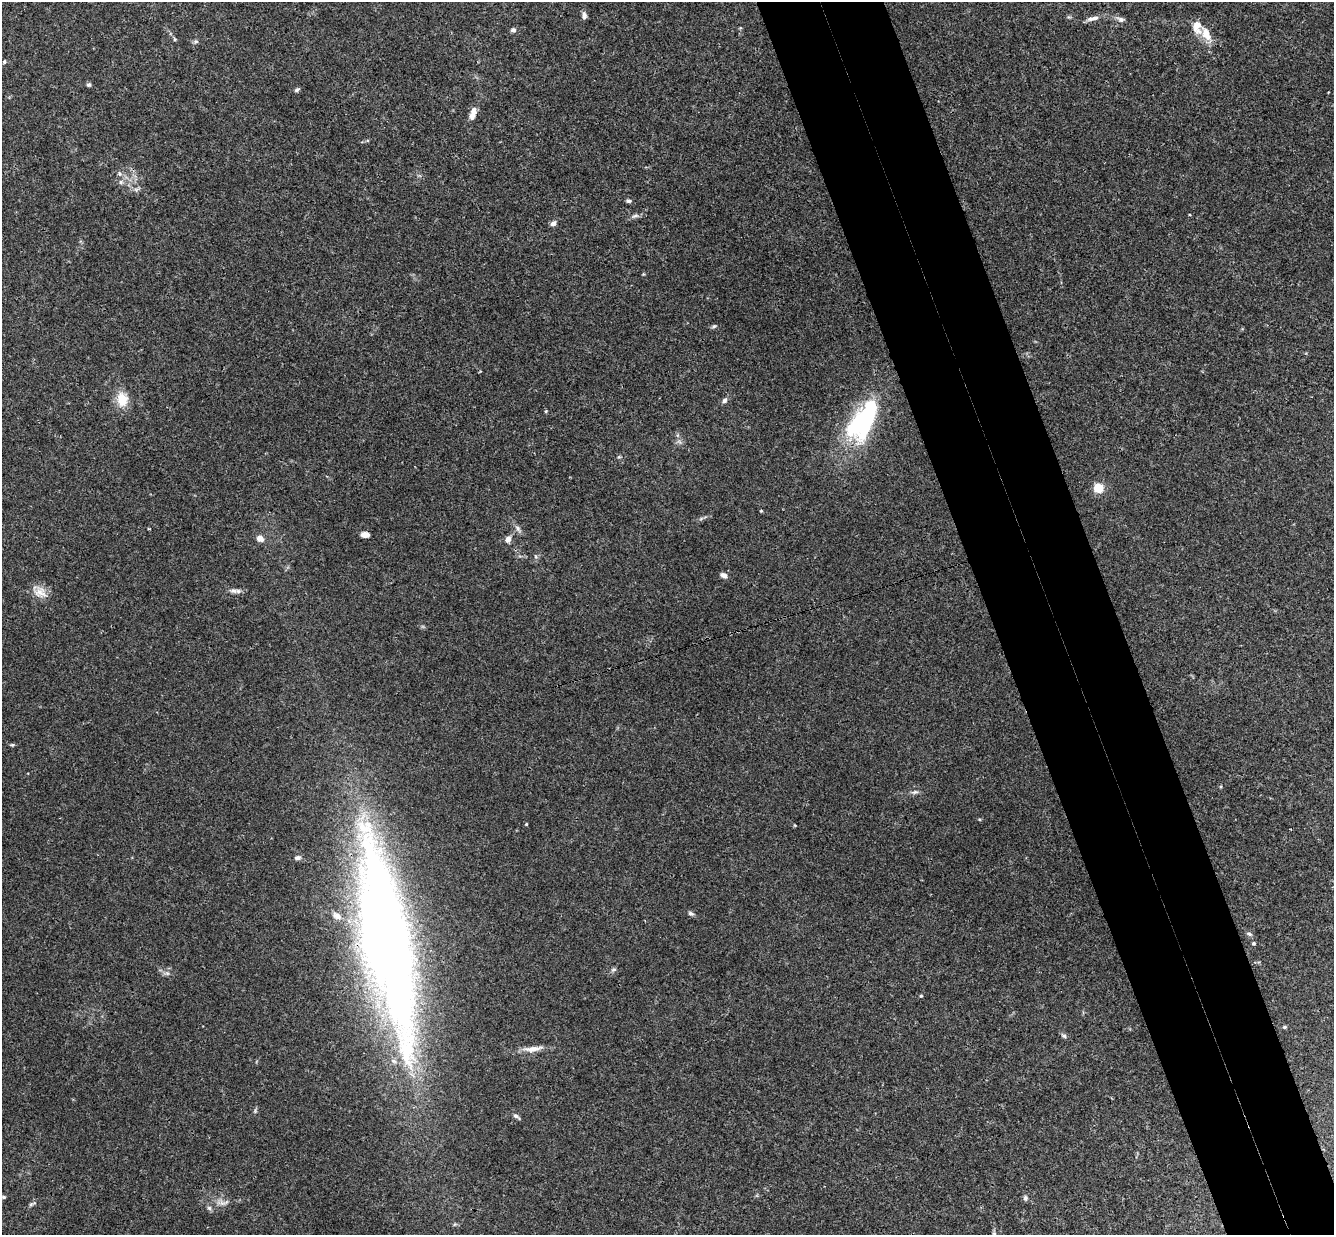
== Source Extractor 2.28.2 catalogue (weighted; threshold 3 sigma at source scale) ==
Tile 6 of 4 x 4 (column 2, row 2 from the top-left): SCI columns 1389-2720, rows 2758-3990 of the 5440 x 5389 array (HDU 1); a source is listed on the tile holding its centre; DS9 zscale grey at full resolution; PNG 1336 x 1237 px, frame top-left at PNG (2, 2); no overlay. Shown black and unused: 9% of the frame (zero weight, under 3 of 4 exposures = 6% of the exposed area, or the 3 px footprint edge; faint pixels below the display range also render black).
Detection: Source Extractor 2.28.2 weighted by HDU 2 'WHT'; one run over the whole footprint, this tile lists its part. Background 0.0253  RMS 0.0024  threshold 0.0108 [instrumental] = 3 sigma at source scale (4.5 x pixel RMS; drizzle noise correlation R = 1.50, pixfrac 1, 0.05/0.05 arcsec/px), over >= 5 px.
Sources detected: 55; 2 inside a brighter object's white glare — not listed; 3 inside a brighter listed object's ellipse — not listed separately; the other 50 listed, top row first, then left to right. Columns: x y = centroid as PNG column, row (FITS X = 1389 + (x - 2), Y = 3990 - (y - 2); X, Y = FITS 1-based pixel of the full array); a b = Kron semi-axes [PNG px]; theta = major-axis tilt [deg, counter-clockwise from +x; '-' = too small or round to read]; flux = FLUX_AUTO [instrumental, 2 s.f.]
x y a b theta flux
584 15 8 5 -87 0.85
1093 18 17 5 14 1.4
1121 19 9 6 -21 0.81
513 30 6 5 - 0.73
1206 34 19 10 -65 3
174 39 6 4 -88 0.28
196 41 6 4 18 0.4
4 62 5 4 - 0.31
89 85 5 5 - 0.48
297 90 7 4 32 0.42
474 110 10 8 75 1.2
119 173 6 4 -71 0.37
121 182 6 5 - 0.48
628 201 6 4 -11 0.52
635 216 11 5 17 0.7
553 223 7 6 - 0.91
714 326 6 4 41 0.36
122 399 16 12 -80 4.5
724 400 8 5 57 0.7
546 411 4 3 - 0.22
867 416 57 23 53 30
1098 488 6 6 - 7.1
517 528 9 5 -67 0.69
149 529 2 2 - 0.24
365 535 8 5 -6 1.5
260 538 8 6 -32 1.4
508 539 7 6 - 1.3
723 575 9 6 -24 0.93
234 591 12 6 -6 0.94
40 592 18 13 -28 2.7
915 792 9 5 9 0.64
526 824 3 3 - 0.23
298 858 7 5 2 0.72
691 913 8 5 -29 0.54
337 916 12 7 -34 1.5
1249 934 8 4 -15 0.48
388 935 209 36 -79 300
1254 943 4 4 - 0.33
613 970 8 4 30 0.44
167 973 7 4 -18 0.46
921 996 4 4 - 0.25
1284 1027 5 4 - 0.29
1064 1036 6 5 - 0.44
533 1049 28 7 6 2.5
516 1116 10 5 -36 0.65
4 1197 5 4 - 0.37
1025 1198 7 6 - 0.57
224 1202 18 6 13 1.4
31 1204 6 5 - 0.42
994 1234 8 5 -66 0.59
Overlapping masked pixels (flux is a lower limit): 1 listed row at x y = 388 935
Isophote crosses this tile's border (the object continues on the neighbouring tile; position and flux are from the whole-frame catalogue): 1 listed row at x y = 994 1234